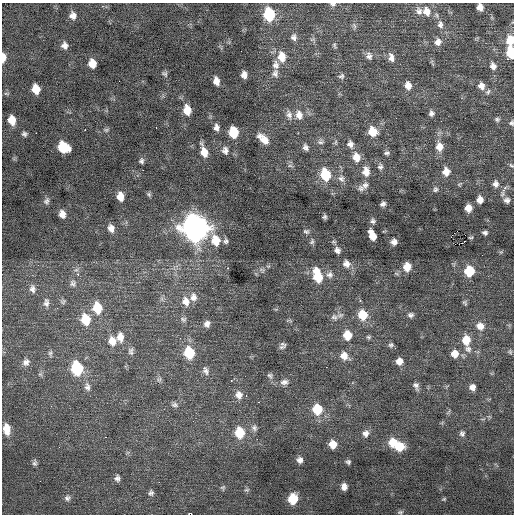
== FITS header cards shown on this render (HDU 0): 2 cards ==
NAXIS1  =                  512 / Axis length
NAXIS2  =                  512 / Axis length

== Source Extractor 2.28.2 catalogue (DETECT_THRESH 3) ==
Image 512 x 512 px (HDU 0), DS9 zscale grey, 1 PNG px = 1 image px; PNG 516 x 516 px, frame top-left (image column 1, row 512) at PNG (2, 3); no overlay
Background 0.0835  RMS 0.85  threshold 2.55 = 3 sigma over >= 5 px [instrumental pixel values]
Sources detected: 182; all 182 listed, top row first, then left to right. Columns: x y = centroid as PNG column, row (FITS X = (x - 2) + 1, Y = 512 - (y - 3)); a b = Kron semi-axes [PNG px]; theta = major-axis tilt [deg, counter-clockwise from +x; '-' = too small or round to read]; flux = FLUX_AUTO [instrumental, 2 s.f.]
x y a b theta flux
333 4 7 5 3 140
480 7 6 5 - 340
419 11 12 8 -69 300
426 11 12 10 -66 570
269 14 10 8 -80 3100
73 15 8 7 - 340
440 24 11 8 -84 290
354 26 9 5 -82 130
294 37 8 7 - 200
510 40 11 9 -89 780
438 42 10 9 - 340
64 45 8 7 - 290
334 45 8 4 -68 92
241 51 2 2 - 55
511 52 9 6 -83 1900
369 56 10 8 -77 260
3 57 8 4 87 810
282 57 12 9 -82 790
391 57 12 7 -78 330
507 59 2 2 - 370
92 63 7 6 - 740
276 65 11 8 -78 310
493 66 9 8 - 320
275 73 10 8 86 240
165 74 8 6 -48 130
244 75 7 5 -87 310
341 76 8 7 - 150
216 81 8 5 -78 410
408 85 9 8 - 410
481 86 9 8 - 390
36 89 8 6 -75 870
488 92 8 5 50 160
6 93 8 4 -1 78
187 110 10 8 -81 790
431 113 7 7 - 190
289 114 14 8 -75 330
299 115 12 9 -74 500
396 118 2 2 - 30
497 119 7 6 - 130
12 120 8 7 - 770
441 121 2 2 - 150
511 123 7 7 - 140
216 127 8 6 -87 240
156 128 3 2 - 150
85 130 2 2 - 350
106 130 6 5 - 97
372 131 11 9 -53 890
233 132 9 7 -82 1600
36 133 2 2 - 250
24 134 6 5 - 140
263 139 17 9 -44 680
320 142 9 8 - 190
336 142 8 4 -83 100
350 144 10 8 -72 280
63 147 10 8 -33 1800
305 147 8 7 - 230
439 147 11 9 -84 530
225 150 10 8 -79 290
204 152 14 7 -73 740
387 153 7 5 13 130
356 157 11 9 -75 610
141 161 8 6 88 150
511 165 7 4 -40 83
290 166 8 4 -8 120
380 167 8 7 - 170
143 170 2 2 - 320
366 171 12 9 -88 550
446 172 9 8 - 500
325 174 11 8 -75 2300
341 178 11 9 -53 290
495 184 8 7 - 250
365 185 11 8 54 270
361 188 9 7 -58 200
505 188 6 3 64 570
435 189 7 6 - 130
121 193 4 3 - 220
149 194 7 6 - 100
120 197 8 7 - 530
480 200 6 6 - 430
507 200 7 6 - 210
46 201 9 7 58 190
383 204 5 4 - 170
468 208 6 6 - 490
62 214 9 7 -72 400
324 217 5 5 - 120
373 221 7 7 - 150
111 228 10 8 -72 410
195 228 12 11 - 56000
306 231 8 6 -16 150
485 233 5 4 - 140
372 235 10 6 -67 710
465 235 2 2 - 510
471 238 4 2 - 58
215 240 15 10 -75 1100
226 241 7 6 - 160
312 242 8 6 74 130
394 242 6 5 - 270
455 244 2 2 - 34
337 250 8 7 - 250
346 264 10 10 - 400
407 267 9 8 - 630
228 268 3 2 - 290
76 270 7 4 18 110
262 270 9 6 -21 180
469 271 8 8 - 1700
78 274 4 3 - 110
317 275 16 8 -74 1700
329 275 10 9 - 290
73 283 10 8 79 210
32 289 11 8 -78 250
193 297 12 10 -87 420
162 299 7 4 -72 120
63 301 7 6 - 100
360 301 3 3 - 210
186 302 13 10 -75 560
46 303 12 7 -90 250
465 303 7 5 -58 100
97 308 11 8 -78 1400
363 315 11 10 - 1200
411 315 8 7 - 180
334 317 11 8 -15 290
85 319 11 8 -75 1400
183 319 9 7 -18 170
289 320 10 2 -15 79
207 324 9 7 52 270
480 326 10 9 - 480
347 335 9 8 - 1000
120 337 12 9 88 490
368 337 7 5 -2 110
466 340 10 8 -87 930
112 341 11 9 -79 620
283 344 10 6 -37 170
391 345 7 6 - 120
395 348 3 3 - 56
468 349 10 9 - 280
131 351 11 7 -88 210
510 352 7 5 -70 89
50 353 10 5 -87 140
189 353 10 8 -77 2100
455 354 8 8 - 560
344 356 11 9 -41 520
399 361 7 7 - 430
26 362 10 9 - 280
326 367 2 2 - 72
77 368 10 8 -77 3700
204 369 6 3 -62 500
40 374 6 5 - 100
270 376 9 7 -43 160
159 379 7 5 53 91
231 380 3 2 - 280
284 382 11 8 10 300
416 386 10 6 -66 210
87 387 12 8 -81 280
472 387 6 6 - 310
239 395 11 9 -74 420
246 395 3 3 - 67
258 402 3 3 - 88
175 405 10 6 -11 170
317 409 9 9 - 1800
254 428 10 8 -66 220
6 429 12 8 -81 740
239 432 10 9 - 1600
366 433 9 8 - 310
462 433 7 6 - 150
106 437 3 2 - 150
393 442 9 9 - 900
333 444 8 7 - 620
399 446 9 8 - 1100
300 460 7 6 - 260
348 462 5 5 - 120
34 463 8 5 89 140
117 478 7 6 - 200
40 481 2 2 - 130
159 482 3 2 - 79
344 487 6 5 - 290
223 488 7 6 - 110
247 490 7 5 7 100
151 493 8 6 86 160
67 498 8 7 - 180
293 499 8 7 - 1700
444 499 6 4 25 70
400 512 7 5 0 99
At the frame edge (FLAGS 8, measured only in part): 7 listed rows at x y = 333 4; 480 7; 510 40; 511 52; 3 57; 511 123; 511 165